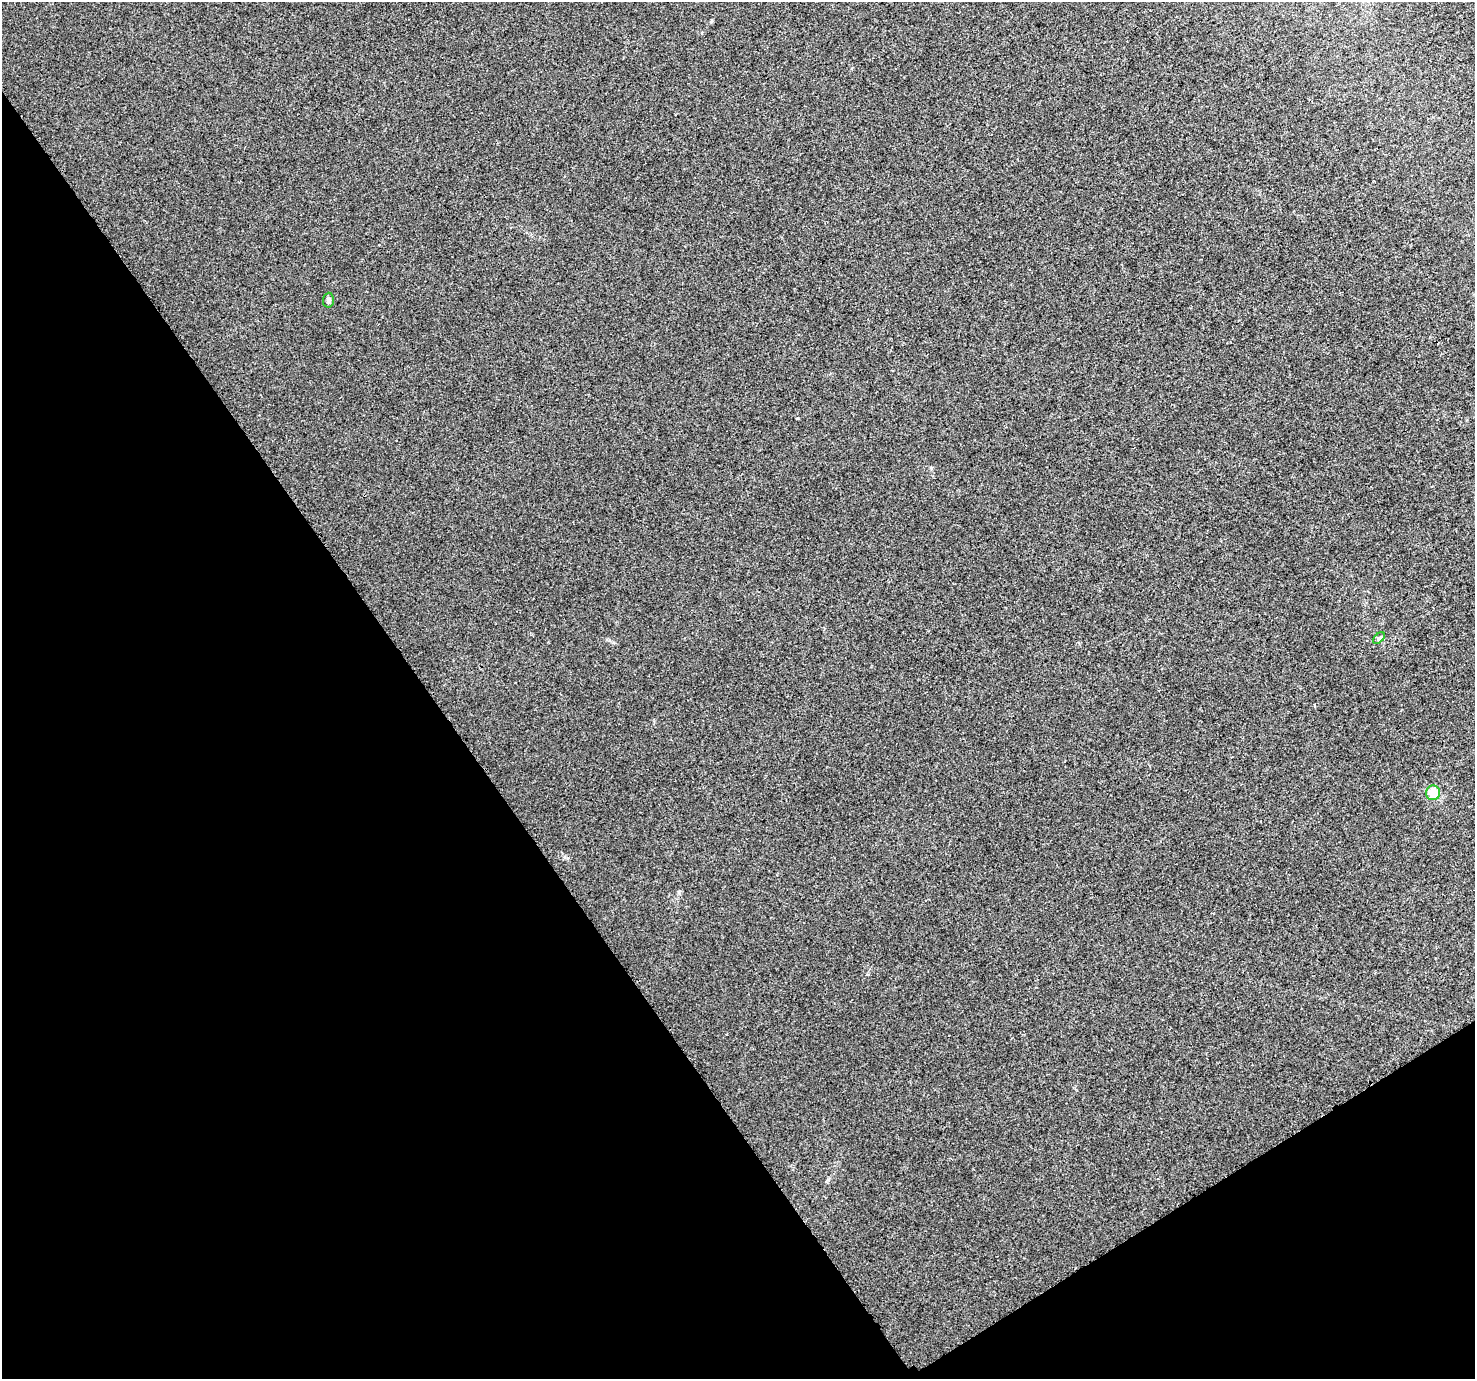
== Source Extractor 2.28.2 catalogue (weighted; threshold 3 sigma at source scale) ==
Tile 14 of 4 x 4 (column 2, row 4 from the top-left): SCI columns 1495-2967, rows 146-1522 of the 5941 x 5860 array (HDU 1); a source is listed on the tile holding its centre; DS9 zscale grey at full resolution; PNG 1477 x 1381 px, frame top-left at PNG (2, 2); each listed source drawn as its Kron ellipse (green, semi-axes under 4 px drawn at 4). Shown black and unused: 34% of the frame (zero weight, under 3 of 4 exposures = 2% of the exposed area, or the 3 px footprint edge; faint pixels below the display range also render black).
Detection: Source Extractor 2.28.2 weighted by HDU 2 'WHT'; one run over the whole footprint, this tile lists its part. Background 5.82e-04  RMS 0.0026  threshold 0.0118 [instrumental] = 3 sigma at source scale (4.5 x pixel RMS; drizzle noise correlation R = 1.50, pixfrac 1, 0.0396/0.0396 arcsec/px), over >= 5 px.
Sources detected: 3; all 3 listed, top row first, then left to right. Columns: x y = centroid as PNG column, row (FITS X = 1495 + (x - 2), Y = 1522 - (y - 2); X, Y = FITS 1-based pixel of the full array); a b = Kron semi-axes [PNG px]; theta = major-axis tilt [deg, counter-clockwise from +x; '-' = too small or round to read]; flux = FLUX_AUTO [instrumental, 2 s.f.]
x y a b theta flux
328 300 7 5 86 0.77
1379 638 7 4 44 0.47
1433 793 7 7 - 5.9